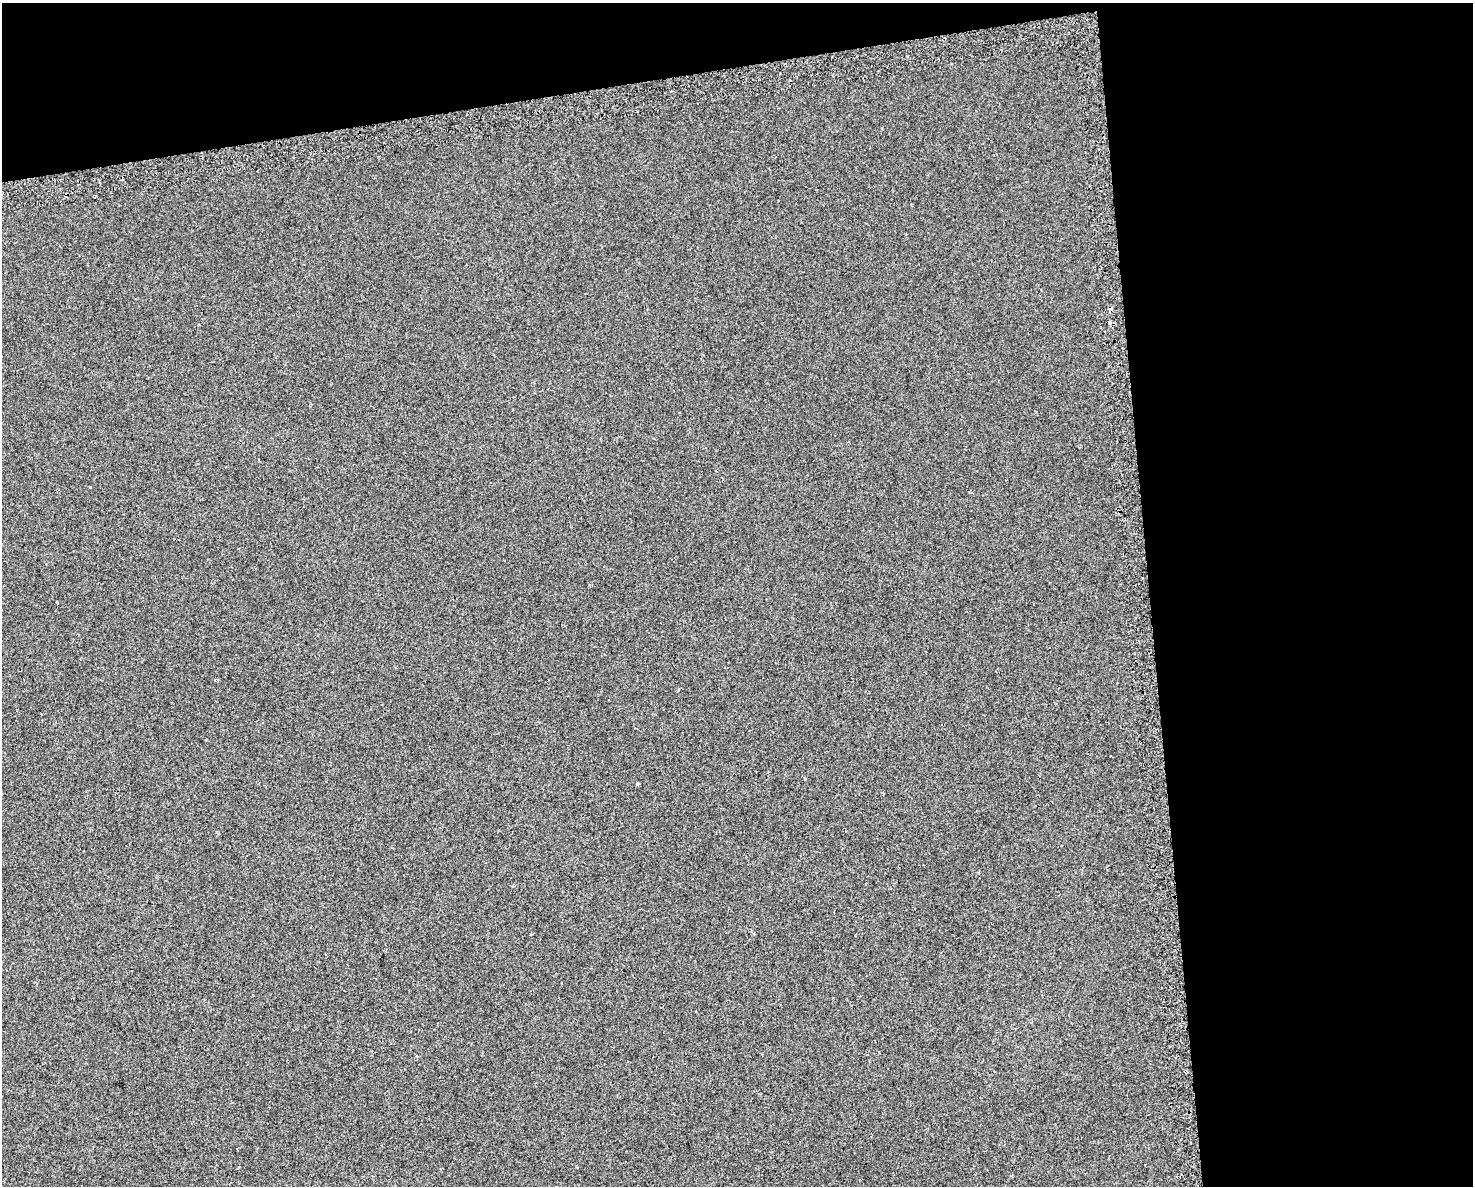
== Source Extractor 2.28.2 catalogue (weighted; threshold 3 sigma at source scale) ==
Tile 3 of 3 x 4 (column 3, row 1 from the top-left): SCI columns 3036-4506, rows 3589-4772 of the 4556 x 4811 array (HDU 1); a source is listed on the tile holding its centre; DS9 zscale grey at full resolution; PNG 1475 x 1188 px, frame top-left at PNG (2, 3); no overlay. Shown black and unused: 28% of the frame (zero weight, under 2 of 3 exposures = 3% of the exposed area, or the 3 px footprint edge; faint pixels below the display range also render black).
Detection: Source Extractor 2.28.2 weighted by HDU 2 'WHT'; one run over the whole footprint, this tile lists its part. Background 0.00878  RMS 0.0068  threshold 0.0306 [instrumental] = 3 sigma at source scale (4.5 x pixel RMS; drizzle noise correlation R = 1.50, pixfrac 1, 0.0396/0.0396 arcsec/px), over >= 5 px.
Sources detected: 4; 2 cosmic-ray / hot-pixel residue — not listed; the other 2 listed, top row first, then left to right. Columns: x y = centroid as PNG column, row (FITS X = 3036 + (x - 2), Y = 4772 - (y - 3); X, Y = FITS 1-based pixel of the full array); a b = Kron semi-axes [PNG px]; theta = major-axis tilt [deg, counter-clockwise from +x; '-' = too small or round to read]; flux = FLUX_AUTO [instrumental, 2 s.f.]
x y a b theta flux
1110 309 4 3 - 11
638 784 4 3 - 0.84
Overlapping masked pixels (flux is a lower limit): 1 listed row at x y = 1110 309